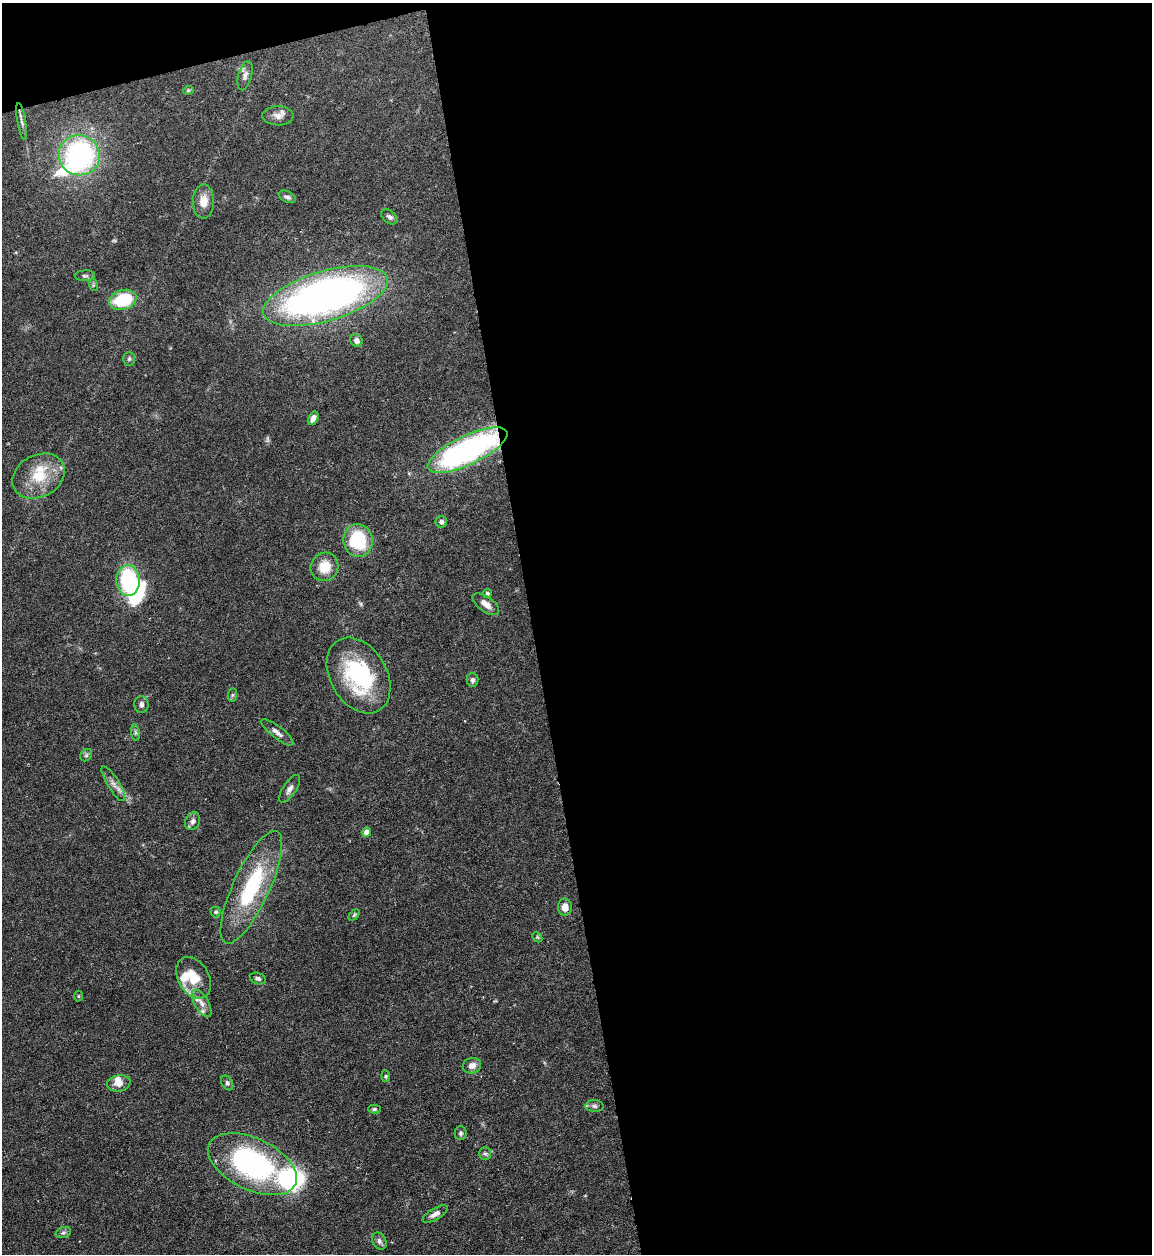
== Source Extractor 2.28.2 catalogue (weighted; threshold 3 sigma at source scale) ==
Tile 4 of 4 x 4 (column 4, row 1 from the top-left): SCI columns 3705-4854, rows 3758-5009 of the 4992 x 5009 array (HDU 1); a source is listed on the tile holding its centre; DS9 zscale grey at full resolution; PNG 1154 x 1256 px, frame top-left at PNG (2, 3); each listed source drawn as its Kron ellipse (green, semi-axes under 4 px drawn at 4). Shown black and unused: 56% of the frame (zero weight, under 4 of 7 exposures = <1% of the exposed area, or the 3 px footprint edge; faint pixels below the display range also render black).
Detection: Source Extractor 2.28.2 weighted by HDU 2 'WHT'; one run over the whole footprint, this tile lists its part. Background 0.0565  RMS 0.0027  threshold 0.0112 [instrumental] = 3 sigma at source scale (4.09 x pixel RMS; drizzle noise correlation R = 1.36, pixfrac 0.8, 0.05/0.05 arcsec/px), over >= 5 px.
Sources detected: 64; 1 too faint to see at this stretch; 2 inside a brighter object's white glare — neither listed nor drawn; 6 inside a brighter listed object's ellipse — not listed separately; the other 55 listed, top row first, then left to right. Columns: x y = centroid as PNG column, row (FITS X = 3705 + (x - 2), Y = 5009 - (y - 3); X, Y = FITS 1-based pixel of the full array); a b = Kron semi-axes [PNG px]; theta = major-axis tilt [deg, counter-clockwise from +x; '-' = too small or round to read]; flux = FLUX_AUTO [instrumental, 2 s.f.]
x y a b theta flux
245 76 15 7 76 1.3
188 90 5 4 - 0.36
278 116 15 9 -1 1.8
21 121 18 3 -80 0.91
79 155 20 20 - 43
287 197 9 5 -25 0.79
203 201 17 10 88 3.1
389 217 9 6 -37 0.78
85 276 10 5 3 0.64
93 285 6 4 -73 0.35
326 296 64 25 16 140
123 300 14 9 17 13
356 341 7 6 - 1
129 359 7 5 89 0.52
313 418 7 4 60 1.4
468 450 43 14 25 72
39 476 27 21 28 9.1
441 522 6 6 - 0.75
358 540 16 14 -82 15
324 567 15 13 55 5
128 580 15 11 -86 23
487 593 4 4 - 0.56
486 604 15 7 -35 2.1
359 676 40 28 -60 27
472 680 7 6 - 0.68
232 695 7 4 89 0.41
141 705 8 7 - 0.83
277 732 20 6 -38 1.5
135 733 8 4 -82 0.46
86 755 7 5 45 0.5
113 784 20 6 -58 1.8
290 789 16 6 56 1.4
193 821 9 7 65 1
366 832 5 4 - 1.9
251 887 61 18 65 24
565 907 8 7 - 2
215 912 5 5 - 0.55
354 915 6 4 45 0.36
537 937 6 4 -46 0.32
194 978 22 15 -60 6.2
258 978 8 5 -20 0.71
78 996 5 3 - 0.26
202 1003 15 7 -60 1.6
472 1066 9 7 19 1.6
386 1076 6 4 -84 0.34
119 1083 12 8 11 2.1
227 1083 8 5 -61 0.69
594 1106 9 6 -2 0.82
374 1109 6 4 2 0.45
461 1133 7 6 - 0.58
485 1154 6 6 - 0.59
252 1164 48 25 -25 52
435 1214 14 5 31 1.5
63 1233 8 5 17 0.6
379 1241 9 6 -59 0.93
Overlapping masked pixels (flux is a lower limit): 1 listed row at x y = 468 450